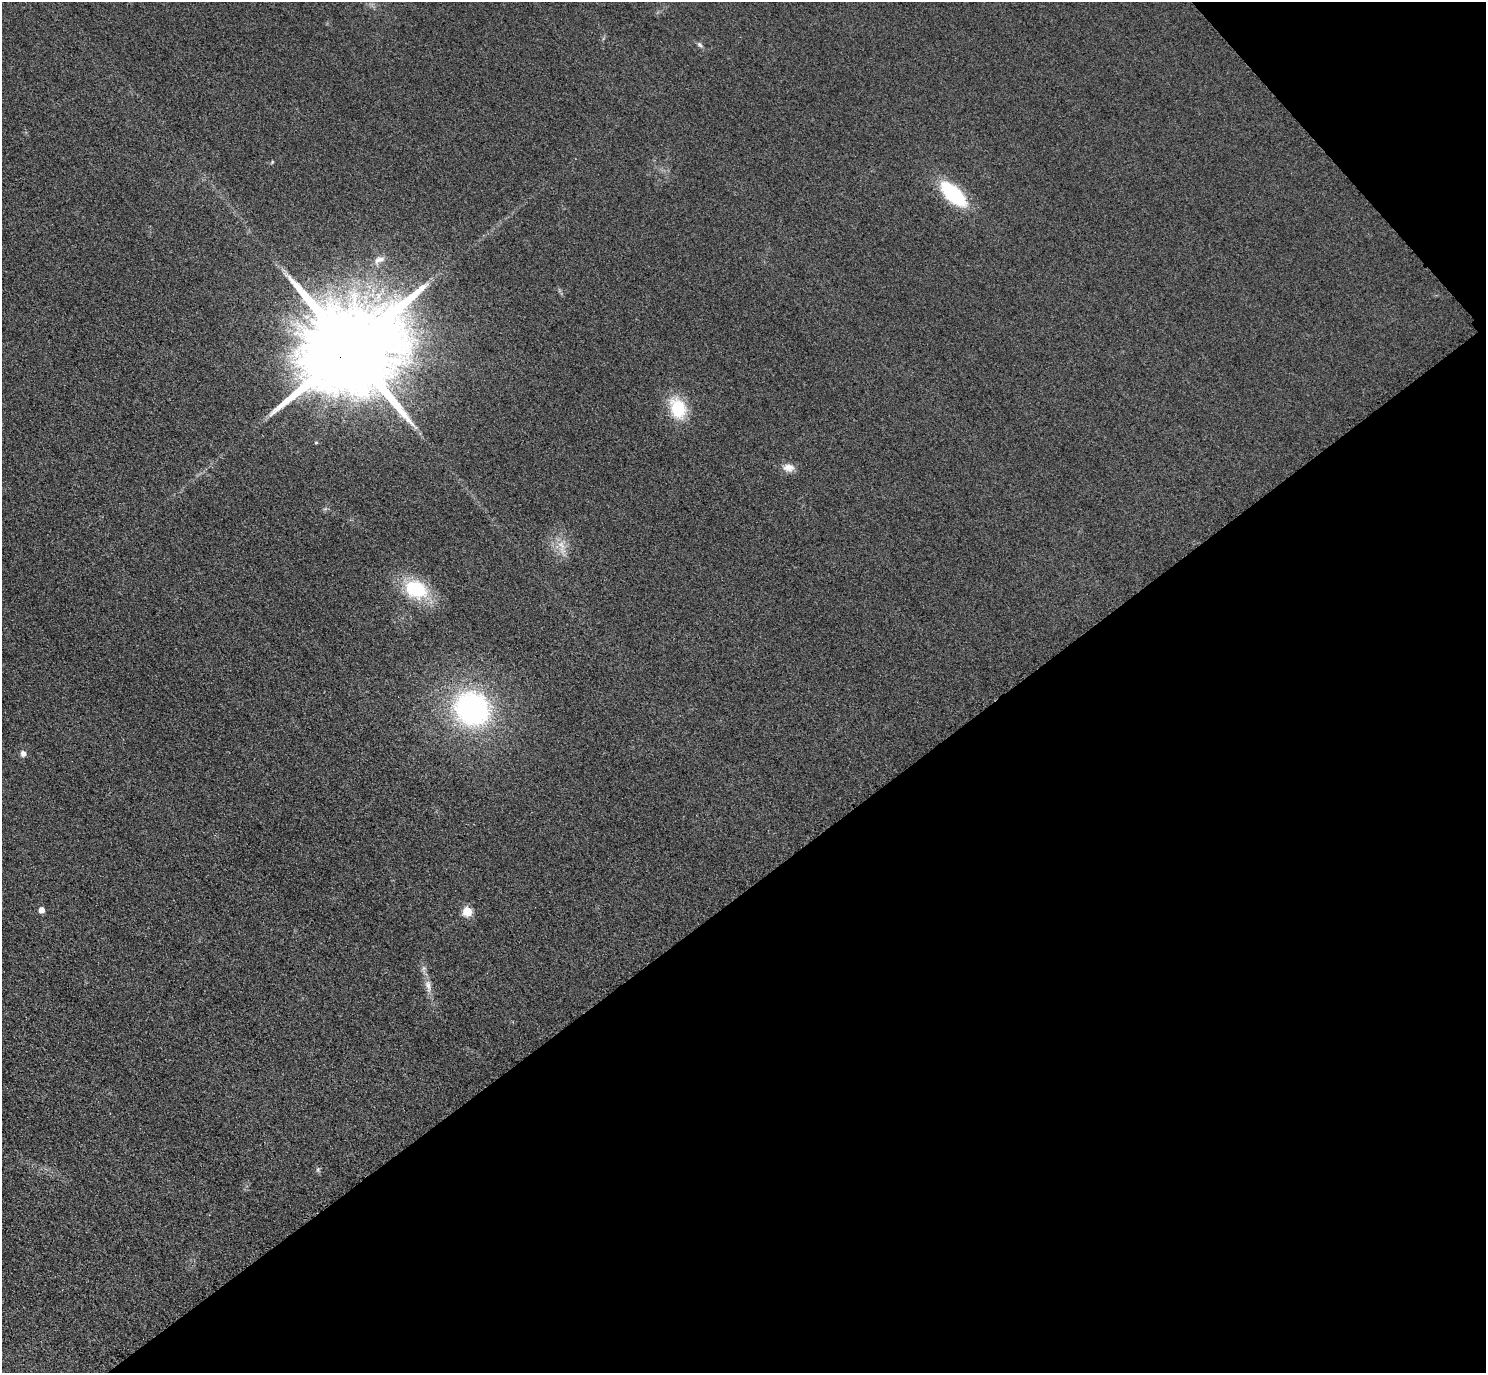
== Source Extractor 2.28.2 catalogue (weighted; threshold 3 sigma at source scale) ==
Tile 12 of 4 x 4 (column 4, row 3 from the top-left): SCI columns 4483-5966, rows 1698-3068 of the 5997 x 5994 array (HDU 1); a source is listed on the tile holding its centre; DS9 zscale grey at full resolution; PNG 1488 x 1375 px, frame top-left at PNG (2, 2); no overlay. Shown black and unused: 38% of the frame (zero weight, under 3 of 4 exposures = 3% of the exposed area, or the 3 px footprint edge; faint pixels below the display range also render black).
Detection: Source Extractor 2.28.2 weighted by HDU 2 'WHT'; one run over the whole footprint, this tile lists its part. Background 0.0556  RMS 0.019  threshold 0.0835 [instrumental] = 3 sigma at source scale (4.5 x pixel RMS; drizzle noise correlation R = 1.50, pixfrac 1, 0.05/0.05 arcsec/px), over >= 5 px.
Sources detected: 17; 1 inside a brighter listed object's ellipse — not listed separately; the other 16 listed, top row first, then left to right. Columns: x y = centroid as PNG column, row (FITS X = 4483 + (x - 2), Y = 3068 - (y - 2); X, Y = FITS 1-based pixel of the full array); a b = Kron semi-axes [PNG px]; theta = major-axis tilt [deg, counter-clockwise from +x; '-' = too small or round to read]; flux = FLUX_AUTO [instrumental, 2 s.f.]
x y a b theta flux
700 45 9 5 -45 5.2
272 162 5 4 - 2
953 194 23 11 -43 190
379 260 15 7 21 11
350 349 28 21 31 60000
678 408 23 16 -68 82
316 442 5 3 - 1.9
788 468 15 10 -7 15
561 546 19 9 -74 24
416 589 22 16 -24 130
472 709 33 30 -35 400
23 754 6 6 - 8.6
42 910 5 5 - 16
467 911 5 5 - 83
428 986 19 8 -78 16
318 1169 6 4 72 2.9
Overlapping masked pixels (flux is a lower limit): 1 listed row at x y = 350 349